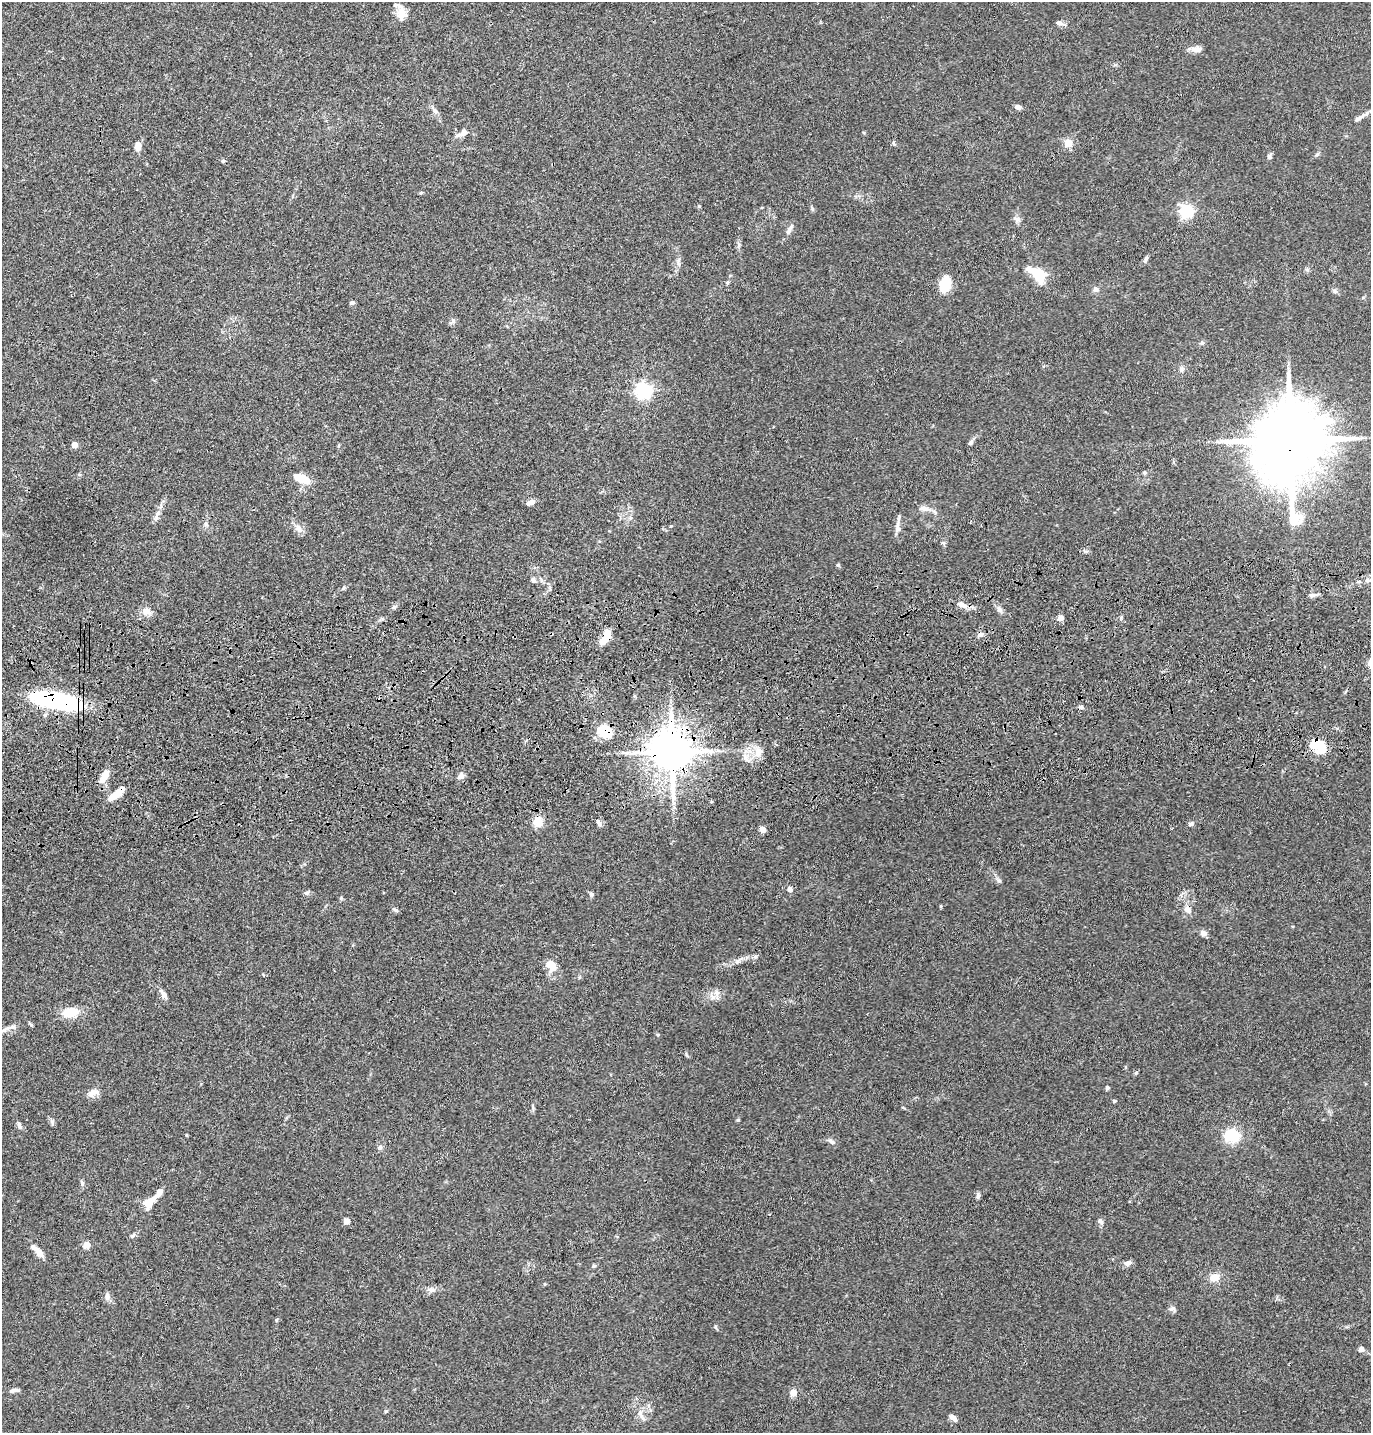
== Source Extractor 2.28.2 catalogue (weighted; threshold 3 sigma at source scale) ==
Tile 5 of 3 x 3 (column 2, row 2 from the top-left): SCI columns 1490-2858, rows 1549-2979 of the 4347 x 4526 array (HDU 1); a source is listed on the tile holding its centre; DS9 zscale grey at full resolution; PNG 1373 x 1435 px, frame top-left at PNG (2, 2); no overlay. Shown black and unused: <1% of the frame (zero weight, under 3 of 4 exposures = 6% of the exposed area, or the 3 px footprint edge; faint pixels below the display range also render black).
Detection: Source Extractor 2.28.2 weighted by HDU 2 'WHT'; one run over the whole footprint, this tile lists its part. Background 0.0846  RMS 0.0061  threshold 0.0273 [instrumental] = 3 sigma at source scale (4.5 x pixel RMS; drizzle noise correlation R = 1.50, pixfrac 1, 0.05/0.05 arcsec/px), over >= 5 px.
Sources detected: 123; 3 inside a brighter object's white glare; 1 cosmic-ray / hot-pixel residue — not listed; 6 inside a brighter listed object's ellipse — not listed separately; the other 113 listed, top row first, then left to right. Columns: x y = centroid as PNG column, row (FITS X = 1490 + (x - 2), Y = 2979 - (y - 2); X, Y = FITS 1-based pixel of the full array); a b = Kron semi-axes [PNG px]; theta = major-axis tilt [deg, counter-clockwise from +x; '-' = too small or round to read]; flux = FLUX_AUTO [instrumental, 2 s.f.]
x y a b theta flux
401 14 16 13 88 5.9
1060 23 10 6 -16 2.1
1196 49 15 8 -1 3.5
1018 107 7 5 -19 2.2
435 111 9 5 -53 1.9
1359 118 22 5 34 3.5
462 133 17 7 28 3.5
894 143 7 4 -69 0.9
1068 143 5 5 - 11
138 146 10 7 78 4.6
1317 154 6 5 - 1
1269 156 7 6 - 1.4
223 161 5 4 - 0.81
421 193 6 4 -16 0.68
1186 211 6 5 - 120
1017 219 9 6 -41 2
789 229 17 6 61 2.9
1146 259 9 4 70 1.3
678 262 12 3 -80 1.5
1038 273 18 8 -22 16
727 282 5 3 - 0.62
944 284 18 15 52 11
1096 289 8 7 - 1.9
1335 291 7 5 -46 1.3
352 303 6 5 - 1.2
453 321 9 6 45 1.5
1202 343 5 5 - 0.88
1181 369 7 4 -90 1.3
643 391 6 6 - 190
1290 440 22 17 82 7400
971 442 9 5 57 1.5
74 445 4 4 - 6
1144 473 5 5 - 0.94
302 479 14 7 -24 16
530 502 10 6 22 2.9
924 508 17 6 -8 3.4
158 513 8 4 53 1.8
206 524 8 5 -80 1.4
671 526 5 4 - 0.53
897 527 19 7 -90 3.5
299 529 12 8 -65 3.7
943 543 6 5 - 1
838 565 5 4 - 0.87
533 580 7 6 - 1.6
344 587 6 3 71 0.8
1313 595 14 4 8 1.6
962 605 15 7 -26 4.2
394 607 6 4 19 1
999 610 9 6 -46 2
146 612 10 8 -13 4.7
1060 618 8 6 18 2.8
980 634 7 6 - 2
606 636 19 8 66 8.6
59 702 60 18 -16 71
605 731 20 16 -23 13
1321 747 19 12 -41 15
672 752 11 10 - 2300
759 752 15 11 81 6.5
745 757 12 6 -61 3.4
105 775 12 7 62 7.8
461 776 12 6 41 2.2
116 794 20 6 38 9.9
538 822 11 9 75 7.7
599 822 10 5 -62 1.5
1191 824 6 5 - 1.4
762 829 6 5 - 4.3
999 880 7 5 -41 1.3
790 889 6 5 - 2.8
306 893 8 5 0 1.5
591 894 6 6 - 1.2
396 910 7 5 -36 1.1
1188 910 11 8 -44 3.1
1204 933 7 6 - 3
738 961 16 6 40 2.9
551 965 11 9 -53 9.8
717 993 12 7 -85 3.2
163 994 13 6 -56 3.1
70 1012 15 9 9 14
6 1029 18 6 30 3.7
658 1034 4 4 - 0.73
686 1055 8 2 -69 0.68
1136 1073 5 4 - 0.71
1107 1088 5 4 - 0.86
92 1093 15 7 65 3.3
1114 1101 5 4 - 0.79
738 1120 5 4 - 0.64
52 1122 8 5 -90 1.2
19 1126 10 5 -70 1.8
186 1135 5 3 - 0.46
1231 1135 12 11 - 25
831 1142 11 6 -28 2
380 1147 7 5 60 1.2
82 1183 8 5 -74 1.3
159 1193 15 7 53 3.7
978 1196 7 5 -88 1.5
148 1203 12 9 84 6.4
347 1221 7 6 - 2.7
1100 1221 8 6 -49 1.8
133 1235 7 5 45 1.2
86 1245 6 6 - 5.1
39 1253 14 7 -53 4.3
1128 1263 10 7 21 2.4
593 1266 6 4 89 0.71
1214 1277 11 9 13 6
431 1289 11 6 -14 2.6
107 1297 10 6 88 2
1173 1308 9 5 29 1.6
715 1327 6 4 -88 0.82
1361 1349 7 7 - 2.4
13 1390 13 5 10 2.1
793 1392 9 8 - 3.6
640 1414 16 5 -63 3.3
953 1418 10 5 -40 2.9
Overlapping masked pixels (flux is a lower limit): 7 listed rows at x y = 1290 440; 606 636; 59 702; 605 731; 1321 747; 672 752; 116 794
Isophote crosses this tile's border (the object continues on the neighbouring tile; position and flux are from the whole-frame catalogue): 1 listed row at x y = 1361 1349
Unlisted compact peaks at least as high as the median listed source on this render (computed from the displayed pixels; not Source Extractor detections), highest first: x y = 386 1411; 699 206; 276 1320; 1121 618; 941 906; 1085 551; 812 208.